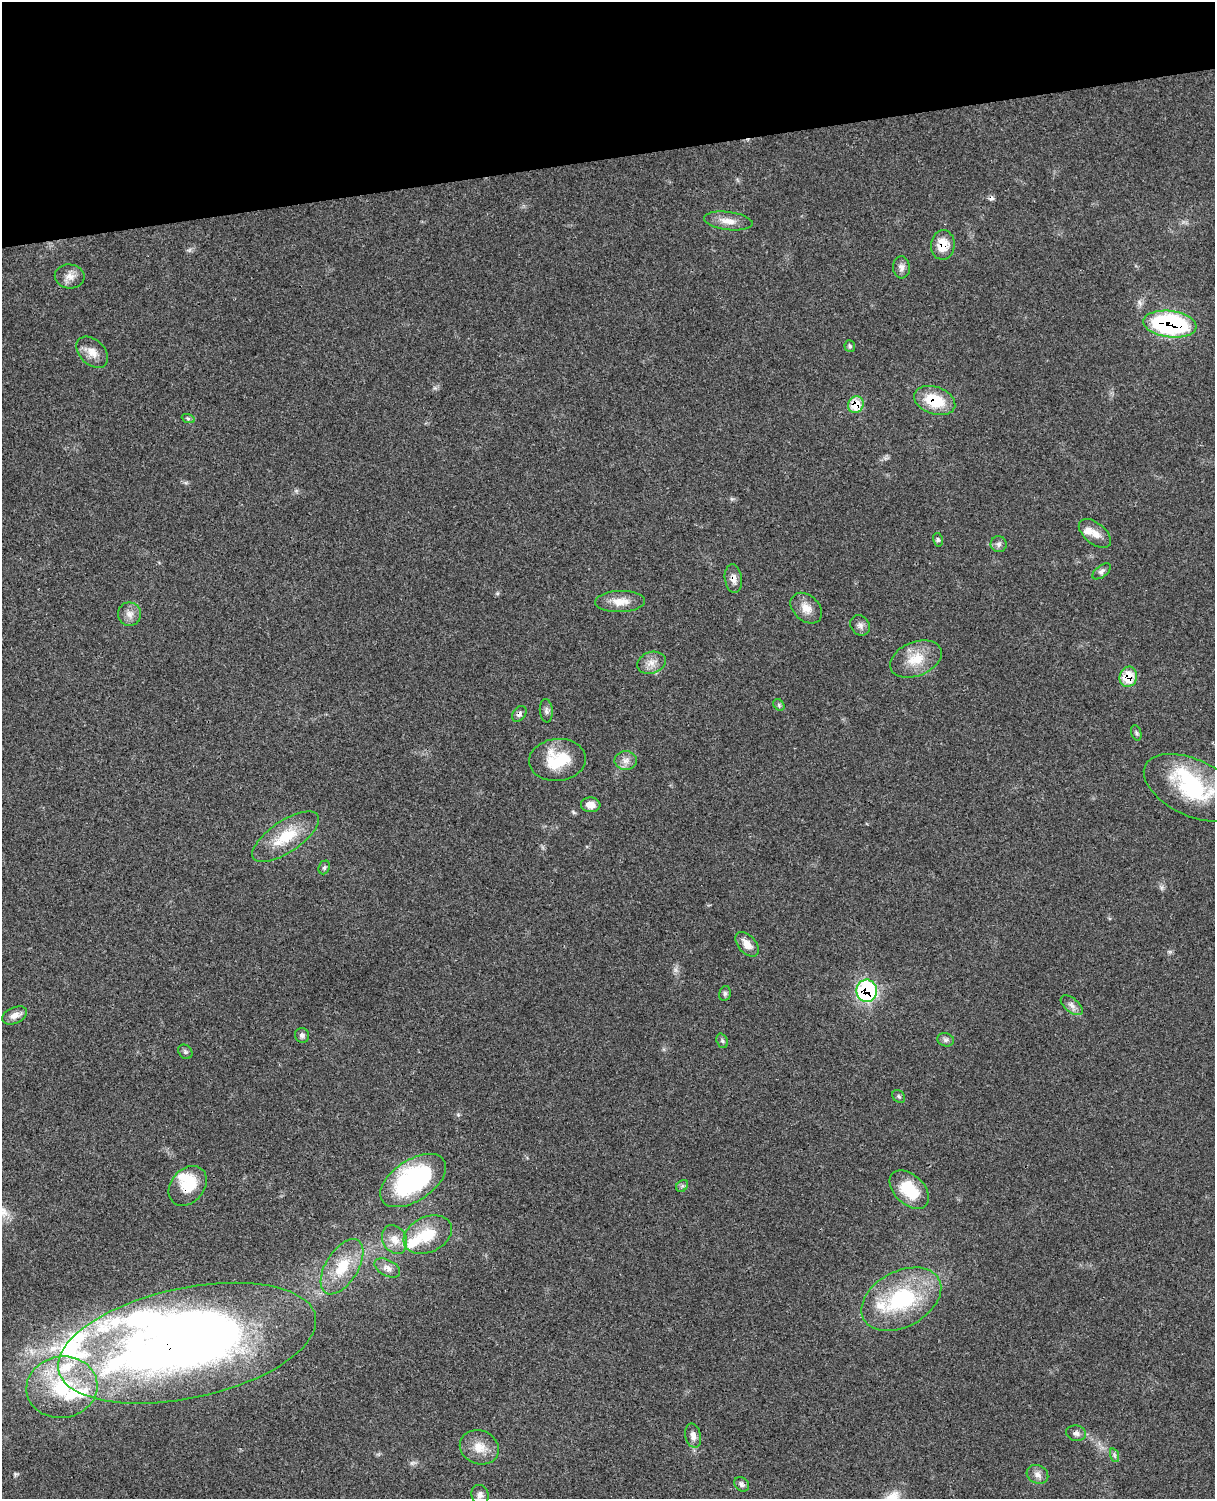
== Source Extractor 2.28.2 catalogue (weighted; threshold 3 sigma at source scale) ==
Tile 3 of 4 x 3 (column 3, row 1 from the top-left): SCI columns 2544-3756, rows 3270-4766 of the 5088 x 4928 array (HDU 1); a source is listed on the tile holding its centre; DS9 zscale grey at full resolution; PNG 1217 x 1501 px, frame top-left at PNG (2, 2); each listed source drawn as its Kron ellipse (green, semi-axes under 4 px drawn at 4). Shown black and unused: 10% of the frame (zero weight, under 3 of 4 exposures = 6% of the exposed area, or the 3 px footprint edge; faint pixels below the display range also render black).
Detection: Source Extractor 2.28.2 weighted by HDU 2 'WHT'; one run over the whole footprint, this tile lists its part. Background 0.0761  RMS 0.0058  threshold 0.026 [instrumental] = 3 sigma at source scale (4.5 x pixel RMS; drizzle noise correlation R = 1.50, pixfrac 1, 0.05/0.05 arcsec/px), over >= 5 px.
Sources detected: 70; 2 inside a brighter object's white glare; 1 cosmic-ray / hot-pixel residue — neither listed nor drawn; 7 inside a brighter listed object's ellipse — not listed separately; the other 60 listed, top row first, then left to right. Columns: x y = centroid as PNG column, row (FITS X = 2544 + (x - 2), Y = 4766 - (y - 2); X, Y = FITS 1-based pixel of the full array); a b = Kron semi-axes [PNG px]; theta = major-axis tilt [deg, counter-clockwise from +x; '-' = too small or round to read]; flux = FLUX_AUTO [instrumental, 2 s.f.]
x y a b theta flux
728 221 24 9 -7 6.6
943 245 15 12 83 10
901 267 11 8 -85 2.7
70 276 15 12 -4 5
1170 324 27 13 -7 90
850 346 6 5 - 1
92 352 18 12 -44 6.4
935 401 21 13 -20 20
856 404 9 7 60 15
188 418 7 4 -19 0.88
1095 533 19 10 -39 5.7
938 540 6 5 - 1
999 544 8 8 - 1.9
1101 571 11 5 38 1.7
733 578 14 8 -83 3.8
620 602 25 10 2 8
806 608 18 12 -43 6.4
129 614 12 11 - 4.2
860 625 11 9 -50 2.6
916 659 27 17 22 14
651 663 15 10 19 5.1
1128 677 10 8 75 13
779 705 6 5 - 0.96
546 711 12 6 -85 2
519 714 9 6 51 1.8
1136 733 8 5 -71 1.1
557 760 28 21 5 23
626 761 11 9 1 3.6
1193 788 52 28 -25 49
591 805 10 7 -5 4.8
286 837 38 15 34 20
324 867 7 5 68 1.1
747 944 14 9 -47 5.5
867 991 11 10 - 72
725 993 7 5 76 1.2
1072 1005 13 7 -39 2.9
14 1015 13 8 24 3.9
302 1035 7 7 - 1.6
946 1040 8 6 -13 1.6
722 1041 7 5 -69 1.2
185 1052 8 6 -46 1.3
899 1096 7 5 -45 1.1
413 1180 37 20 34 85
188 1186 22 16 49 17
682 1186 7 5 46 1.2
909 1190 23 14 -44 20
428 1235 25 17 25 18
395 1240 15 12 -59 6.9
342 1267 31 16 58 18
387 1268 14 8 -27 3.4
901 1299 43 28 28 57
187 1343 131 55 12 660
62 1387 36 30 9 44
1076 1433 10 8 -12 2.5
693 1436 12 8 -78 3.3
479 1447 20 16 -21 9
1114 1455 7 4 -72 1.2
1037 1474 11 9 -26 3.2
742 1484 8 6 -43 1.8
480 1495 10 8 -72 2.4
Overlapping masked pixels (flux is a lower limit): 10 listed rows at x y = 943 245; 1170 324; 935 401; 856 404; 733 578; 1128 677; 519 714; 867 991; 188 1186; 187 1343
Isophote crosses this tile's border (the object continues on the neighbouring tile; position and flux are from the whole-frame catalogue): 1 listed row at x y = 1193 788